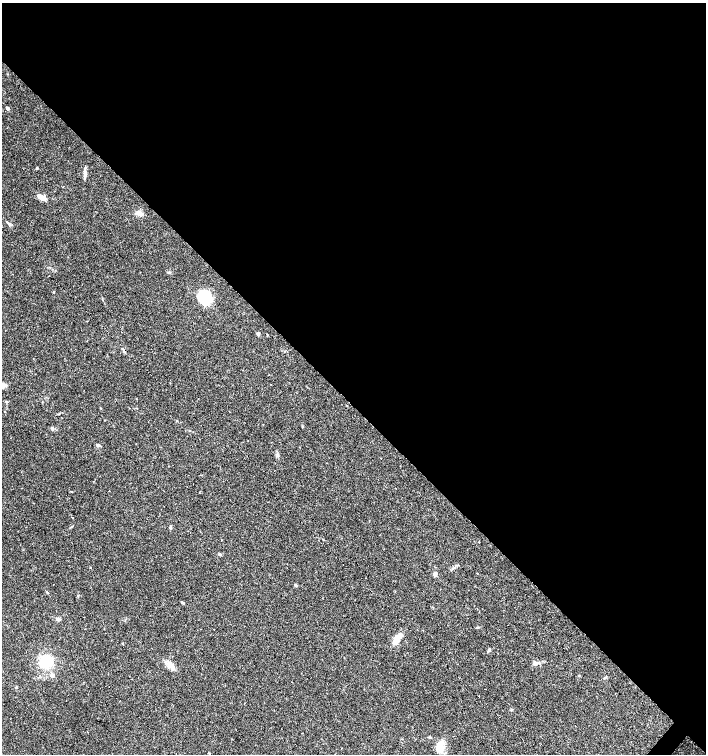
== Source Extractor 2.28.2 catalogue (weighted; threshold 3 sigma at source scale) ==
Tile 3 of 4 x 4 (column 3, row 1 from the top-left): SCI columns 2978-4385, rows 4511-6013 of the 6020 x 6013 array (HDU 1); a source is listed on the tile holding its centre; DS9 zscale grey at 2 x 2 block average (1 PNG px = mean of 2 x 2 image px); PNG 708 x 756 px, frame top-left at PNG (2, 3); no overlay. Shown black and unused: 54% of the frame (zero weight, under 3 of 4 exposures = <1% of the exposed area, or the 3 px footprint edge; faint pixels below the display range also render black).
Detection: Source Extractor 2.28.2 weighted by HDU 2 'WHT'; one run over the whole footprint, this tile lists its part. Background 0.0878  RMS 0.0058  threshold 0.0263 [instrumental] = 3 sigma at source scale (4.5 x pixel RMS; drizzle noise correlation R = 1.50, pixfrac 1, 0.0396/0.0396 arcsec/px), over >= 5 px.
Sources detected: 42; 5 cosmic-ray / hot-pixel residue — not listed; the other 37 listed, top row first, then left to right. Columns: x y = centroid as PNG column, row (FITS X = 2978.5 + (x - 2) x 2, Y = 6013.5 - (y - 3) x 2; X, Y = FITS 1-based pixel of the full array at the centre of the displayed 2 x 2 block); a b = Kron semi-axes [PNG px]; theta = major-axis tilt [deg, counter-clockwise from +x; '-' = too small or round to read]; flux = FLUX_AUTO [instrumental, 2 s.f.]
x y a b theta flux
7 108 3 2 - 5.3
37 168 3 3 - 1.3
85 173 13 3 -88 4.8
42 197 10 4 -29 13
139 213 6 4 -43 9
9 223 5 3 - 2.6
169 272 3 2 - 0.93
54 292 3 2 - 0.59
204 297 13 10 -48 72
258 334 4 3 - 2.2
124 351 5 3 - 3.7
2 386 7 5 15 7.7
100 408 2 2 - 0.77
177 421 3 2 - 0.92
52 428 4 3 - 1.9
98 445 4 3 - 3.1
72 517 2 2 - 2
170 527 5 2 - 1.5
220 554 4 3 - 1.4
477 573 2 2 - 1.4
435 574 5 3 - 4.5
295 585 4 3 - 1.3
182 602 4 2 - 1.8
58 619 5 3 - 3.7
214 629 2 2 - 1.7
397 638 13 6 55 13
489 651 4 2 - 1.2
45 662 12 11 - 42
535 663 6 5 - 4
170 665 9 5 -37 8.1
52 675 3 3 - 5.6
16 687 3 2 - 0.95
512 710 4 2 - 1
302 733 2 2 - 2.2
430 737 4 2 - 1.1
439 747 13 8 63 15
208 753 3 2 - 0.67
Overlapping masked pixels (flux is a lower limit): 1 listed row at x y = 124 351
Isophote crosses this tile's border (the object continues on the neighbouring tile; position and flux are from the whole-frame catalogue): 1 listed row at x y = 2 386
Diffuse or blended objects may show on this block-average render without a row.